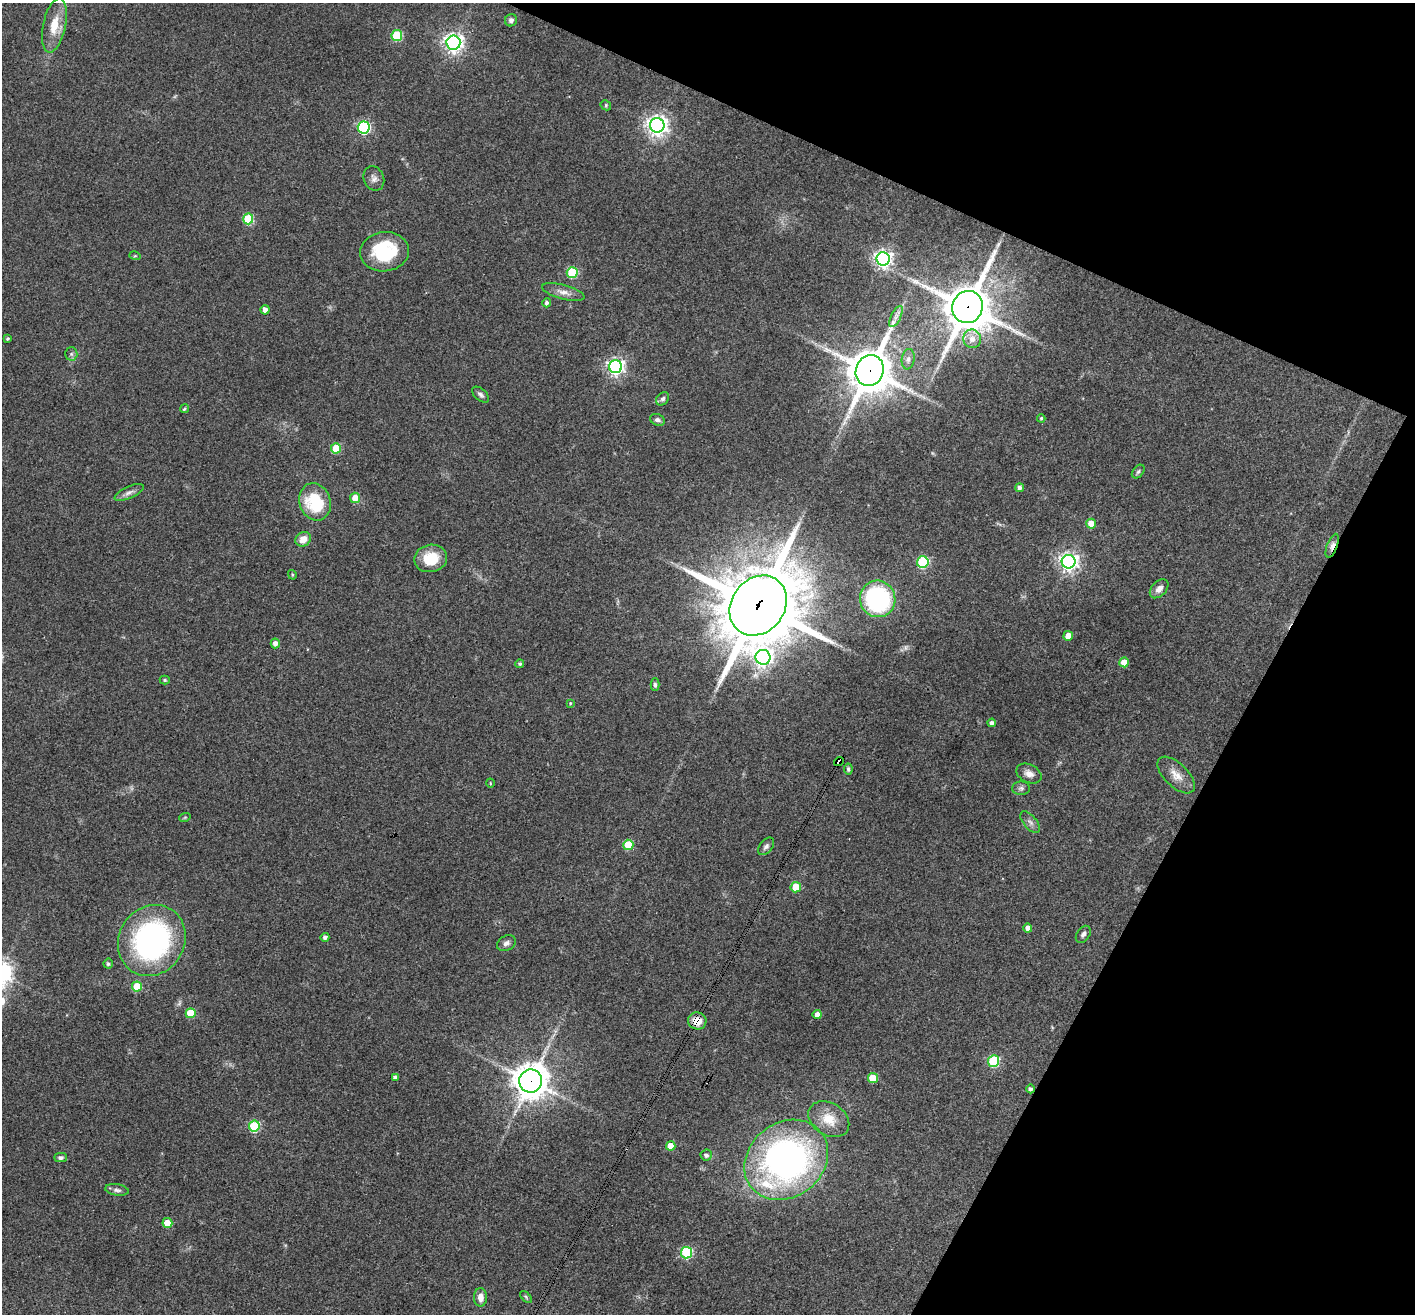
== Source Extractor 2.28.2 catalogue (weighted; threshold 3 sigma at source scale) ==
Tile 8 of 4 x 4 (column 4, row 2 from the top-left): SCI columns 4244-5656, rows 2903-4214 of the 5657 x 5669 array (HDU 1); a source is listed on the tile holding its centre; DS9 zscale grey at full resolution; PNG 1417 x 1316 px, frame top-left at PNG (2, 3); each listed source drawn as its Kron ellipse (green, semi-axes under 4 px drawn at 4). Shown black and unused: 23% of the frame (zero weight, under 3 of 4 exposures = <1% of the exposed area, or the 3 px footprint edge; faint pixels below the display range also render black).
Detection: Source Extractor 2.28.2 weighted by HDU 2 'WHT'; one run over the whole footprint, this tile lists its part. Background 0.0339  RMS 0.0047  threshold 0.0211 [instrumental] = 3 sigma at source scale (4.5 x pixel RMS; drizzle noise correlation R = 1.50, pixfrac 1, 0.05/0.05 arcsec/px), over >= 5 px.
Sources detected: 92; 1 long thin detection or spike segment (spike, bleed or trail) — neither listed nor drawn; the other 91 listed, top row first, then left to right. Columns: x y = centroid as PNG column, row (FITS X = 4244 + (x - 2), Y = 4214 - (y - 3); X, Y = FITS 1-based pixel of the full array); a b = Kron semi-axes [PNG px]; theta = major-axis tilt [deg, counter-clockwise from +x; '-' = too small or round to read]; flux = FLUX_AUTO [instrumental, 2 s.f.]
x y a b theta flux
511 20 6 6 - 1.4
54 25 27 11 78 10
397 35 5 5 - 31
453 43 7 7 - 250
606 105 5 5 - 0.63
657 125 7 7 - 310
364 127 6 6 - 68
374 178 12 10 -69 2.5
248 219 5 5 - 29
384 252 24 19 6 30
135 256 6 3 -17 0.53
883 259 7 6 - 190
572 272 5 5 - 38
563 292 22 7 -15 3.6
546 303 4 4 - 1.1
967 307 16 15 - 1900
265 310 4 4 - 2.3
896 317 11 5 63 2
7 338 3 3 - 0.77
972 339 9 9 - 3.9
71 354 6 6 - 1.1
908 359 10 6 82 1.8
615 367 6 6 - 170
870 371 16 13 65 1600
480 395 10 5 -41 1.5
663 399 7 5 47 1.2
184 409 4 4 - 0.75
1041 418 4 3 - 0.58
657 420 8 5 -20 1.4
336 448 5 5 - 19
1138 471 8 5 49 1
1020 488 4 4 - 1.7
129 492 16 6 25 2.3
355 498 5 5 - 5.6
315 502 19 15 -70 24
1091 524 5 5 - 7.4
303 539 8 7 - 4.8
1332 546 12 5 69 3.2
431 558 16 13 13 13
923 562 6 5 - 51
1069 562 7 7 - 230
292 575 5 3 - 0.56
1159 589 11 7 46 2.8
878 599 18 17 - 64
758 606 32 26 52 4400
1068 636 5 4 - 6.5
275 643 5 4 - 2.3
763 657 7 7 - 170
1124 662 5 4 - 8.2
520 664 4 4 - 0.91
165 680 5 4 - 0.67
655 685 6 4 -88 1
570 703 4 3 - 0.43
992 723 4 4 - 1.5
839 762 5 4 - 100
848 769 5 4 - 0.82
1029 774 13 9 -26 3.3
1176 775 23 11 -44 5.9
490 783 4 3 - 0.32
1021 788 9 6 0 1.5
185 817 6 3 19 0.46
1030 822 13 6 -49 2.1
628 845 5 5 - 20
766 846 10 6 50 1.5
796 887 5 5 - 15
1028 928 4 4 - 3.3
1083 934 9 6 56 1.5
325 937 4 4 - 1.5
152 940 37 32 57 110
506 943 10 7 30 2
108 964 5 5 - 0.91
137 986 5 5 - 14
191 1013 5 5 - 20
817 1015 4 4 - 3.1
697 1021 9 8 - 6.4
994 1061 6 5 - 43
395 1077 4 3 - 1.4
873 1078 5 5 - 14
531 1081 11 11 - 880
1030 1089 4 4 - 1.2
829 1119 22 16 -32 9.4
254 1126 5 5 - 40
671 1146 4 4 - 7
706 1155 5 5 - 1.4
61 1158 6 4 0 1.3
786 1160 44 37 39 180
117 1190 12 5 -8 1.6
167 1223 5 5 - 9.3
687 1253 6 5 - 48
481 1297 9 6 89 3.2
526 1297 7 4 -46 0.7
Overlapping masked pixels (flux is a lower limit): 8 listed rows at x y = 967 307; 870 371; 1332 546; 758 606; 839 762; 697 1021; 531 1081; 1030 1089